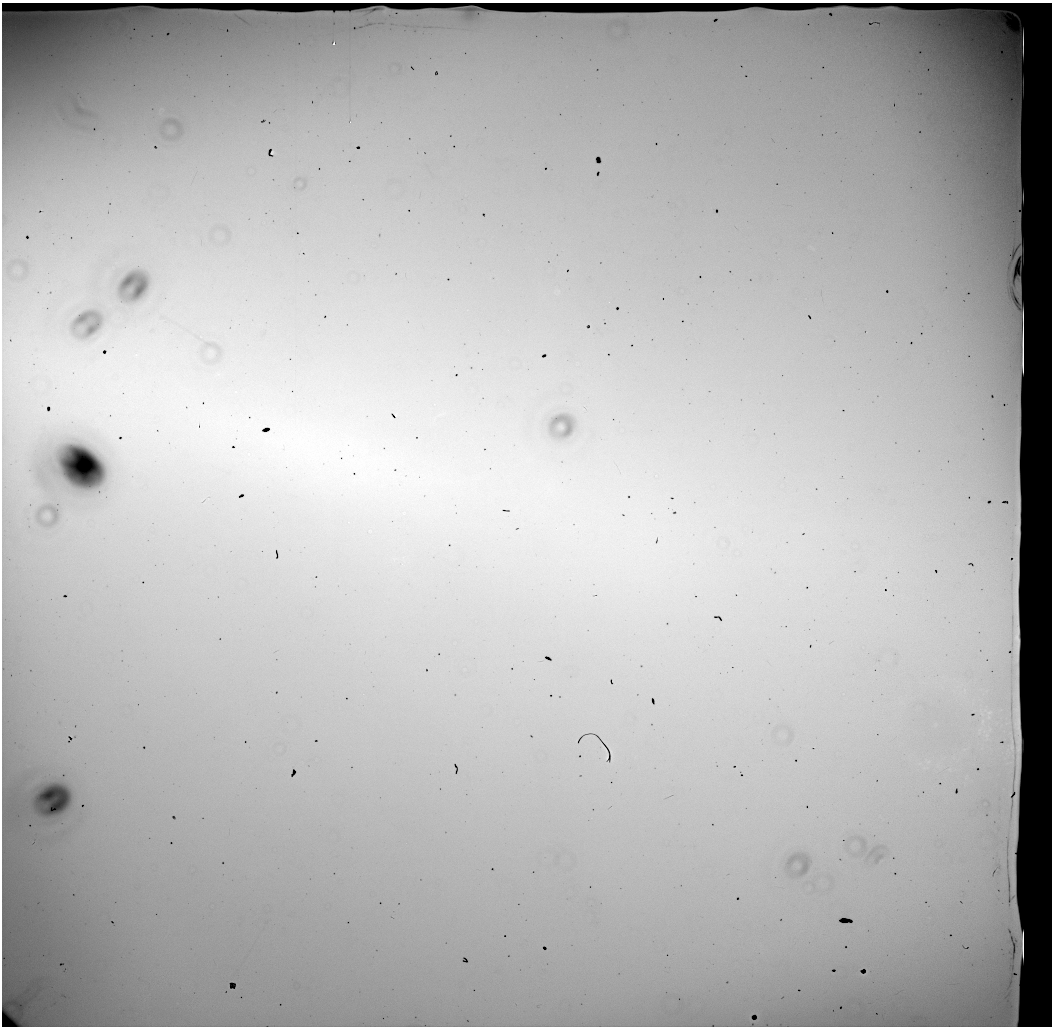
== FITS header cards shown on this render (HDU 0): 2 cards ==
NAXIS1  =                 1050 / length of data axis 1
NAXIS2  =                 1024 / length of data axis 2

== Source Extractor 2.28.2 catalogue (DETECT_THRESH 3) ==
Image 1050 x 1024 px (HDU 0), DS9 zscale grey, 1 PNG px = 1 image px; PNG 1054 x 1028 px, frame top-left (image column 1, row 1024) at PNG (2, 3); no overlay
Background 16700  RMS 96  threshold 289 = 3 sigma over >= 5 px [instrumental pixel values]
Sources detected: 10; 3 with non-positive FLUX_AUTO (blend fragments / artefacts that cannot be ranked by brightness) are not listed; the other 7 listed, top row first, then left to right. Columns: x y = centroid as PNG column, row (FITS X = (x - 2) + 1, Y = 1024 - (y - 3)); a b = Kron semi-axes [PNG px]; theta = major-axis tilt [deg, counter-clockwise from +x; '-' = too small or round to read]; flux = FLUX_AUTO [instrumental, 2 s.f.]
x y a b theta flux
334 44 3 3 - 18000
350 122 2 2 - 1800
273 152 3 2 - 8400
197 427 3 2 - 6800
295 433 6 4 1 15000
607 757 4 2 - 6100
4 802 7 7 - 29000
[3 non-positive-flux detections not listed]